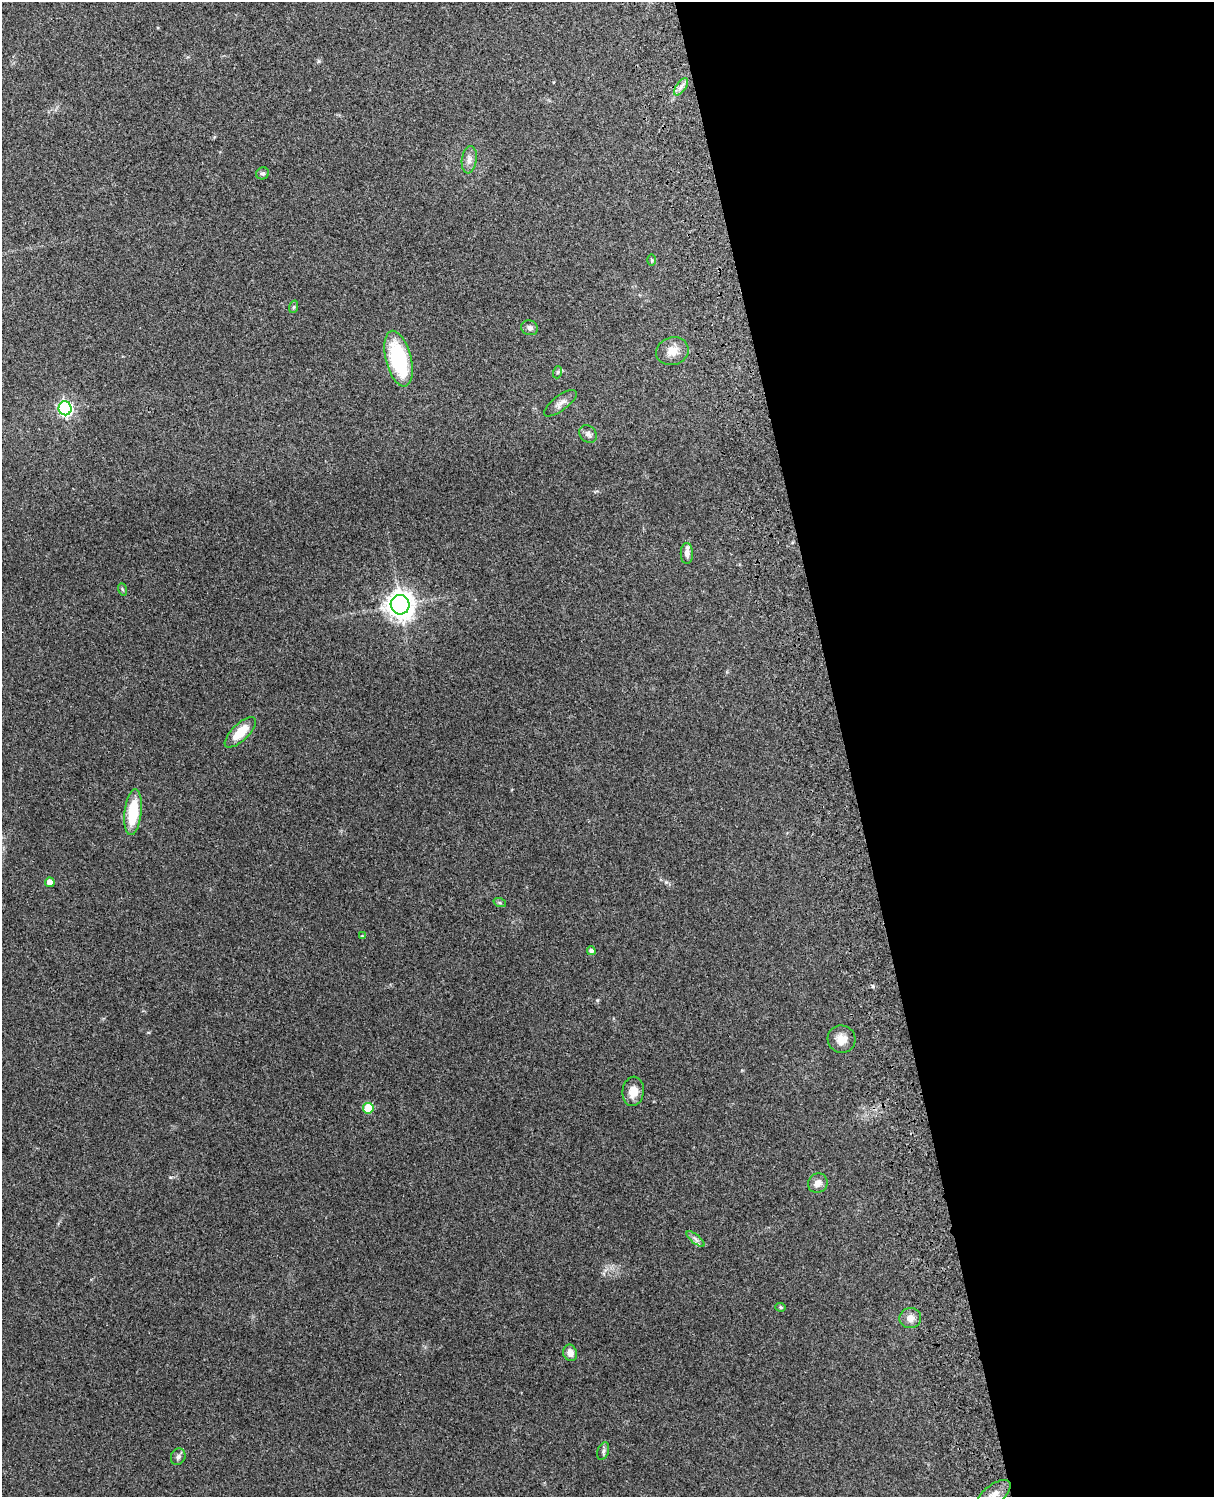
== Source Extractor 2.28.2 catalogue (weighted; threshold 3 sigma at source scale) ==
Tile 8 of 4 x 3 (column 4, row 2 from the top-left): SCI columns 3756-4967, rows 1660-3154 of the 5088 x 4928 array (HDU 1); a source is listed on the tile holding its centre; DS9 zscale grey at full resolution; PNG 1216 x 1499 px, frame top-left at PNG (2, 2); each listed source drawn as its Kron ellipse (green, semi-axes under 4 px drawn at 4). Shown black and unused: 31% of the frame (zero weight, under 3 of 4 exposures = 6% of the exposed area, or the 3 px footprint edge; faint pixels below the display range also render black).
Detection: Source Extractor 2.28.2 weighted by HDU 2 'WHT'; one run over the whole footprint, this tile lists its part. Background 0.258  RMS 0.009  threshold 0.0404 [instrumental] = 3 sigma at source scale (4.5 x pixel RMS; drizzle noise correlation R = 1.50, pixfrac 1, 0.05/0.05 arcsec/px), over >= 5 px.
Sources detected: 32; all 32 listed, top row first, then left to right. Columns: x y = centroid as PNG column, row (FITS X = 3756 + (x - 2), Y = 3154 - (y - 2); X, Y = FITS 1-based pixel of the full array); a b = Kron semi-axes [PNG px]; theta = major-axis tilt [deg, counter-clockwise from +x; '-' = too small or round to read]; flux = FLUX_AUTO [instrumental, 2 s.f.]
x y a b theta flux
681 87 10 5 54 3.6
469 160 14 7 81 5.1
263 173 6 6 - 1.9
652 260 6 4 -89 1
293 307 6 4 70 1.2
530 328 8 7 - 3.1
672 351 16 14 18 10
398 359 28 12 -76 73
558 372 6 4 71 1.2
560 403 19 7 37 5.5
65 408 7 6 - 210
588 434 10 7 -45 3.3
687 553 10 6 -89 5.1
122 589 6 4 -70 1.1
400 605 10 9 - 850
240 732 20 8 44 19
133 812 23 8 84 37
50 882 5 4 - 7.8
500 903 6 4 -18 1.3
362 936 4 4 - 0.78
591 951 4 4 - 3
841 1039 14 13 - 9
633 1091 15 10 83 9.7
368 1108 5 5 - 29
818 1183 10 9 - 5.7
695 1239 11 3 -40 2.3
781 1307 5 4 - 1.3
910 1318 11 10 - 7.2
570 1353 8 7 - 6.1
603 1451 9 5 70 2.4
178 1457 8 7 - 2.9
994 1495 20 9 39 9.5
Isophote crosses this tile's border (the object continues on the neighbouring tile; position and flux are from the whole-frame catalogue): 1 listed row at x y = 994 1495
Unlisted compact peaks at least as high as the median listed source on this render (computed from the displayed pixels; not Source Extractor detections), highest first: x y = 873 986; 597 1000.